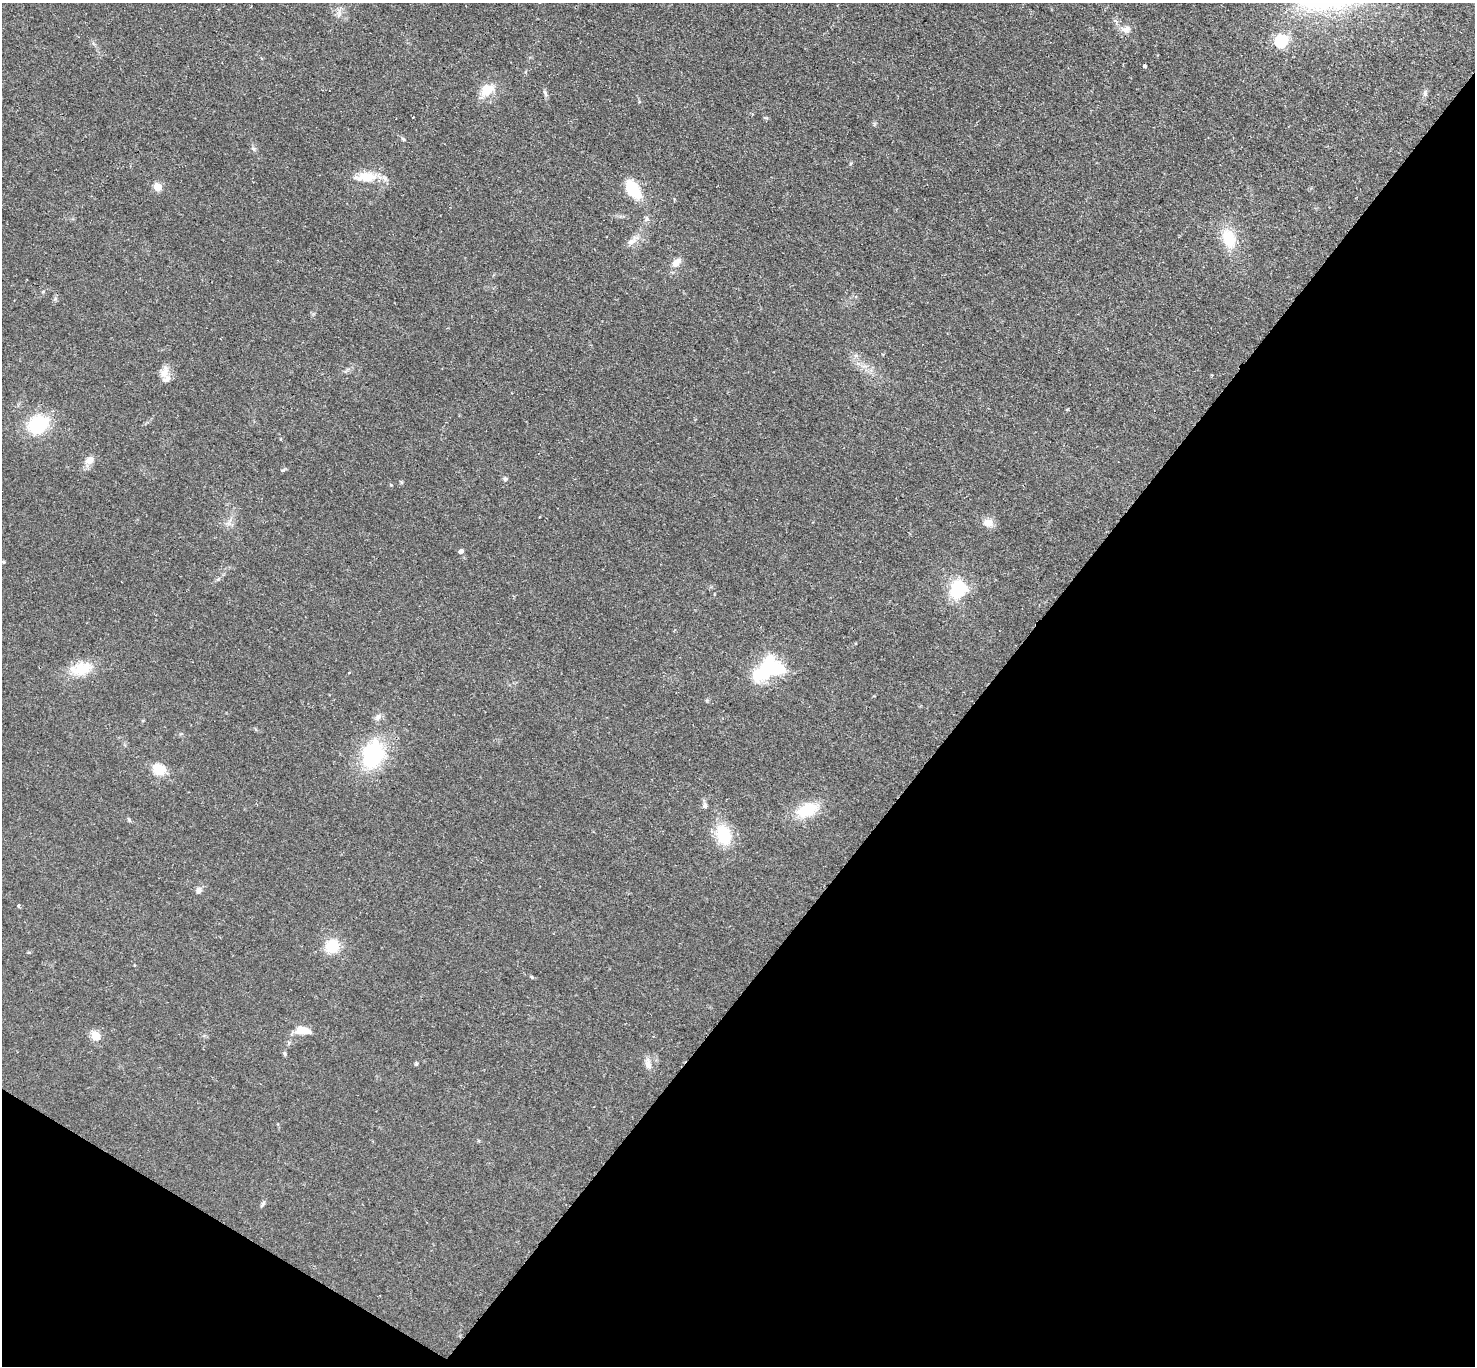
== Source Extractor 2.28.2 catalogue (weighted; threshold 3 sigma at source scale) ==
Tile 15 of 4 x 4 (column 3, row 4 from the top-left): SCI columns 2952-4424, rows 297-1660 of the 5896 x 5902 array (HDU 1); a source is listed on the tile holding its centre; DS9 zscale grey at full resolution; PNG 1477 x 1368 px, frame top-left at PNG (2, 3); no overlay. Shown black and unused: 36% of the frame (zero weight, under 2 of 3 exposures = <1% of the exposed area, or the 3 px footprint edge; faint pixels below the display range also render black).
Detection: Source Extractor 2.28.2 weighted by HDU 2 'WHT'; one run over the whole footprint, this tile lists its part. Background 0.0585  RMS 0.0048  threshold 0.0215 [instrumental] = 3 sigma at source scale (4.5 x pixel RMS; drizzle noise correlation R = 1.50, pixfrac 1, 0.05/0.05 arcsec/px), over >= 5 px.
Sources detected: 51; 1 inside a brighter object's white glare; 1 cosmic-ray / hot-pixel residue — not listed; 1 inside a brighter listed object's ellipse — not listed separately; the other 48 listed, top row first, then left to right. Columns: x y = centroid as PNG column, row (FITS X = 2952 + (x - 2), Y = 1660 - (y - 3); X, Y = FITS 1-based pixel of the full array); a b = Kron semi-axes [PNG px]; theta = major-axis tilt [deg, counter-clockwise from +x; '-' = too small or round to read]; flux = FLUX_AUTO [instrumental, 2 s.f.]
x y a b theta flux
339 13 13 5 85 2.1
1126 29 14 10 8 3.6
1281 41 6 6 - 62
1145 66 4 3 - 3.2
487 90 19 13 35 8.7
545 93 10 5 -71 1.2
1425 93 9 6 82 1.4
413 117 3 2 - 0.34
403 139 7 3 -36 0.7
253 149 7 5 -22 1
368 177 29 13 -4 11
158 187 5 5 - 16
633 189 18 9 -54 24
646 219 9 6 78 1.3
1229 238 23 16 -73 15
631 241 14 7 20 3.1
676 263 14 8 43 4
43 292 5 3 - 0.51
55 299 6 4 19 0.75
164 373 16 11 74 4.6
38 424 21 17 28 29
90 460 12 10 34 3.7
283 470 6 4 39 0.69
505 479 6 5 - 0.9
391 485 4 3 - 0.42
988 523 14 11 -6 4.2
461 551 5 5 - 1.5
4 562 5 4 - 0.54
218 579 6 5 - 0.79
958 589 21 17 63 24
81 669 29 16 11 14
765 671 35 16 56 32
378 717 10 8 49 2.1
373 754 32 22 72 42
159 770 6 6 - 28
705 805 8 6 84 1.4
807 810 30 17 20 16
723 834 24 16 -70 19
198 891 10 7 72 1.8
18 906 3 3 - 1.2
332 946 16 15 - 13
532 977 5 4 - 0.52
302 1031 17 8 -9 7.1
96 1036 5 5 - 21
285 1054 6 5 - 0.8
416 1064 5 4 - 0.68
648 1064 17 8 -78 3.2
263 1204 11 4 62 1.1
Unlisted compact peaks at least as high as the median listed source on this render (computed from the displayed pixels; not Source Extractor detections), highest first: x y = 129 820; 401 482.